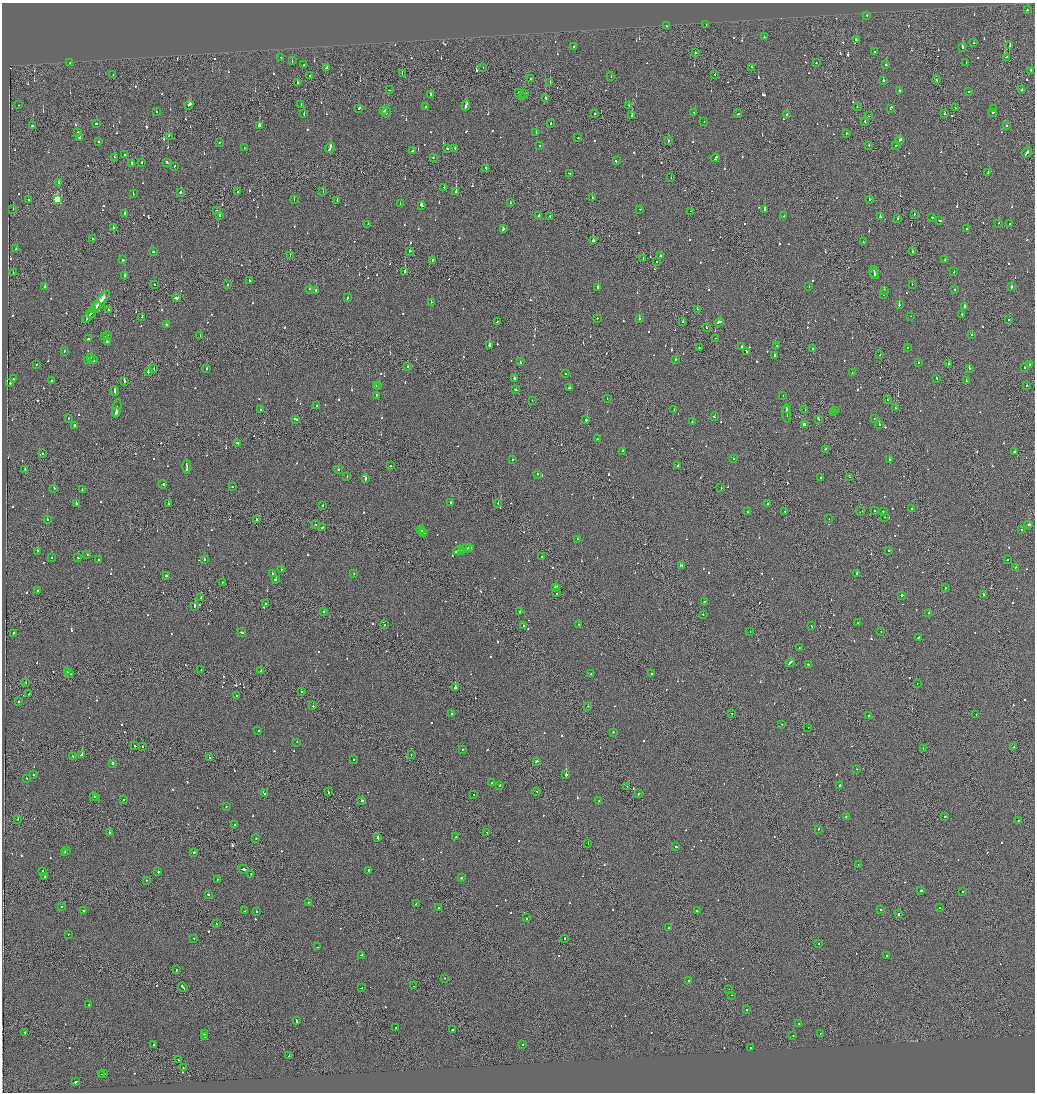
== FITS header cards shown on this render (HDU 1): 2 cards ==
NAXIS1  =                 2065
NAXIS2  =                 2180

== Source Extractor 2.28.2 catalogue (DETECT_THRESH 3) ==
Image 2065 x 2180 px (HDU 1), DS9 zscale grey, zoomed out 1/2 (1 PNG px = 2 x 2 image px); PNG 1037 x 1094 px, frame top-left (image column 1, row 2179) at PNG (2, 3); each listed source drawn as its Kron ellipse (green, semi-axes under 4 px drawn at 4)
Background -0.0866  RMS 0.066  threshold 0.199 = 3 sigma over >= 5 px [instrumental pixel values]
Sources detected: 1079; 53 cannot appear on this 1/2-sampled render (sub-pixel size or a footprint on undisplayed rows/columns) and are neither listed nor drawn; of the other 1026, the 500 brightest by FLUX_AUTO listed and drawn (526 fainter detections omitted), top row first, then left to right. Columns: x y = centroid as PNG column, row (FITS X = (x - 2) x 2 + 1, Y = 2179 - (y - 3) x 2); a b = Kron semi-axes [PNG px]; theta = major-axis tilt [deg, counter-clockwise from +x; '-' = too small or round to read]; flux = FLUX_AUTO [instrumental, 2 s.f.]
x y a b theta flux
1027 10 2 2 - 260
867 15 2 2 - 78
706 24 2 2 - 130
667 26 2 2 - 530
764 37 2 2 - 97
856 40 2 2 - 290
974 43 2 2 - 120
574 46 2 2 - 270
1010 46 3 2 - 120
963 48 2 2 - 410
875 52 2 2 - 83
695 53 2 1 - 180
281 57 3 2 - 160
1006 57 2 2 - 100
292 61 2 2 - 120
966 62 2 2 - 100
70 63 2 2 - 91
816 63 2 2 - 81
304 65 2 2 - 110
886 65 2 2 - 130
327 67 4 2 - 390
483 67 2 2 - 88
752 67 2 2 - 190
1031 70 2 2 - 120
402 74 2 1 - 86
715 74 2 1 - 82
113 75 2 2 - 110
310 75 2 2 - 98
611 77 2 2 - 78
530 78 2 2 - 77
883 80 2 2 - 460
936 80 3 1 - 130
297 82 2 2 - 260
550 82 2 1 - 82
389 90 2 1 - 110
1022 90 2 2 - 85
899 91 2 2 - 220
968 91 2 2 - 260
518 93 2 2 - 140
525 93 2 2 - 87
431 94 2 2 - 200
523 96 2 2 - 91
546 98 3 2 - 130
18 105 2 2 - 73
189 105 4 2 - 360
301 105 2 1 - 130
466 105 5 2 - 390
629 105 2 2 - 160
425 106 2 2 - 81
857 107 2 1 - 78
955 108 2 2 - 85
358 109 2 2 - 86
890 109 2 1 - 93
993 109 2 1 - 140
384 110 3 2 - 450
156 111 2 2 - 130
386 112 5 2 - 310
693 112 2 2 - 110
993 112 2 2 - 810
595 113 2 1 - 86
304 114 2 2 - 200
738 114 2 2 - 84
787 114 3 2 - 170
944 114 2 2 - 73
632 115 3 2 - 1600
868 116 2 1 - 100
704 121 2 2 - 130
864 121 2 2 - 90
96 124 3 2 - 120
551 124 2 2 - 120
32 126 2 1 - 450
259 126 2 2 - 560
1006 126 2 2 - 130
536 132 2 2 - 91
77 133 2 2 - 290
846 133 2 2 - 78
169 136 2 2 - 93
79 137 2 2 - 270
578 138 2 1 - 100
669 140 2 1 - 470
900 140 4 2 - 480
99 142 2 2 - 160
219 143 2 2 - 160
869 145 2 2 - 130
896 145 2 2 - 260
540 146 2 2 - 98
244 148 2 2 - 74
330 148 5 2 - 340
447 148 2 2 - 85
455 149 2 1 - 300
412 151 2 1 - 78
1027 153 5 2 - 480
125 154 2 2 - 130
114 157 2 2 - 99
433 157 2 2 - 75
715 158 4 2 - 510
616 161 2 2 - 150
142 162 2 2 - 150
167 162 3 2 - 220
132 163 2 2 - 160
175 166 2 2 - 160
486 168 2 1 - 130
988 172 2 2 - 130
569 173 3 2 - 170
671 178 2 1 - 89
59 182 2 2 - 79
444 187 2 2 - 89
238 191 2 2 - 91
456 191 2 2 - 1100
181 192 2 2 - 340
323 192 2 1 - 97
133 194 2 2 - 190
592 198 2 1 - 130
294 199 2 2 - 87
869 199 2 2 - 99
29 200 2 2 - 160
57 200 3 3 - 1200
337 200 2 2 - 140
400 203 2 2 - 130
510 203 2 2 - 85
422 205 4 2 - 330
13 209 2 1 - 150
640 209 2 2 - 74
216 210 2 2 - 230
765 210 2 2 - 300
690 211 2 1 - 89
125 213 2 2 - 280
914 214 2 2 - 130
539 215 2 2 - 360
219 216 2 2 - 130
549 216 2 2 - 160
784 216 2 2 - 84
880 217 2 2 - 240
932 217 2 2 - 120
898 218 2 2 - 200
939 220 3 2 - 160
999 223 2 2 - 110
1009 223 2 2 - 73
368 224 2 2 - 81
113 228 2 2 - 120
503 229 3 2 - 240
967 229 2 2 - 91
93 238 2 2 - 80
593 241 2 2 - 400
863 242 2 2 - 100
16 249 2 2 - 82
410 251 2 2 - 150
153 252 3 2 - 170
912 252 2 1 - 350
660 255 2 2 - 140
290 256 2 1 - 200
643 258 3 2 - 230
122 260 2 2 - 710
432 260 3 1 - 170
945 260 2 2 - 87
656 261 2 2 - 120
405 271 2 2 - 1200
874 272 6 2 -79 1500
954 272 2 2 - 130
13 273 2 1 - 93
874 274 5 2 - 1400
125 276 2 2 - 200
249 281 2 2 - 130
154 284 2 2 - 140
227 284 2 2 - 150
912 284 2 2 - 78
44 286 2 2 - 480
809 286 2 2 - 300
598 287 3 2 - 320
1011 287 2 2 - 120
310 289 2 2 - 130
955 290 2 2 - 73
316 291 2 2 - 200
884 291 2 2 - 430
883 294 2 1 - 120
176 298 3 2 - 310
347 298 2 2 - 160
100 302 14 2 53 1300
431 302 2 2 - 110
899 305 2 2 - 350
96 307 6 2 50 540
965 307 2 2 - 280
697 309 2 1 - 76
108 310 2 2 - 170
91 313 2 1 - 300
89 315 9 1 51 790
962 315 3 2 - 120
910 316 2 2 - 98
142 317 2 2 - 86
597 318 2 2 - 110
639 319 2 2 - 230
1009 319 2 2 - 240
497 321 2 2 - 92
683 322 2 2 - 180
719 322 4 2 - 250
166 324 3 2 - 230
706 328 2 1 - 260
108 335 2 1 - 180
972 335 2 2 - 130
200 336 2 2 - 97
105 337 2 2 - 130
716 338 2 2 - 87
89 339 3 2 - 210
107 342 2 2 - 140
489 345 2 2 - 180
742 346 2 2 - 110
777 346 2 1 - 130
907 347 2 2 - 74
699 348 2 2 - 100
812 349 2 2 - 390
64 351 2 2 - 160
746 351 2 2 - 160
775 355 2 2 - 340
880 355 2 2 - 77
90 358 2 2 - 170
675 359 2 2 - 78
88 360 3 2 - 230
93 360 2 2 - 200
520 362 2 2 - 91
918 362 2 2 - 250
36 364 2 2 - 79
948 364 2 2 - 180
1030 365 2 2 - 82
407 367 2 1 - 180
1025 367 2 2 - 100
969 368 2 2 - 290
154 369 2 1 - 110
207 369 2 2 - 97
148 372 2 2 - 540
852 373 2 2 - 82
565 374 2 2 - 74
514 378 2 2 - 520
937 378 2 2 - 96
13 379 2 2 - 140
52 381 2 2 - 87
124 381 2 2 - 470
966 381 2 2 - 110
10 383 2 2 - 160
376 386 2 2 - 130
379 386 2 2 - 500
1026 386 2 2 - 76
569 388 2 2 - 100
516 390 3 2 - 180
115 391 5 2 - 310
376 395 2 2 - 200
783 396 2 2 - 120
607 399 2 2 - 100
887 399 2 2 - 75
532 401 2 1 - 73
317 406 2 2 - 80
117 408 9 2 79 420
896 408 3 1 - 100
674 409 2 2 - 95
786 409 4 1 - 280
805 409 2 2 - 130
261 410 2 2 - 82
835 410 3 2 - 210
116 412 4 1 - 250
834 413 3 1 - 160
787 414 8 2 90 360
714 417 3 2 - 140
68 418 2 2 - 80
874 418 2 2 - 86
295 419 3 2 - 360
818 419 2 2 - 180
586 420 3 2 - 260
692 422 2 2 - 74
74 425 2 2 - 510
804 425 3 2 - 200
879 425 2 2 - 170
597 439 2 2 - 140
238 443 3 2 - 200
825 449 2 2 - 250
623 451 2 2 - 240
1014 452 3 2 - 250
43 454 2 2 - 120
733 459 2 2 - 150
889 459 2 2 - 82
512 460 2 2 - 100
678 465 2 1 - 160
187 466 7 2 -88 440
391 466 2 2 - 120
25 469 2 2 - 190
338 469 2 1 - 280
537 474 2 2 - 100
347 477 2 1 - 90
850 477 2 2 - 160
365 478 2 2 - 560
821 478 2 2 - 150
163 484 4 2 - 380
232 487 2 2 - 76
54 488 2 2 - 110
721 488 2 2 - 87
82 490 2 2 - 96
451 502 2 2 - 140
498 503 2 1 - 190
76 504 2 2 - 420
168 504 2 2 - 73
767 504 2 2 - 300
322 506 2 2 - 200
911 508 2 2 - 110
874 510 2 2 - 110
785 511 2 1 - 92
861 511 3 1 - 240
883 511 2 2 - 98
747 512 2 2 - 110
885 517 2 2 - 79
47 519 2 1 - 530
829 519 2 2 - 77
257 520 2 1 - 160
316 525 2 1 - 84
1029 525 4 2 - 240
322 527 2 2 - 210
421 530 4 2 - 250
1021 530 2 2 - 430
422 531 2 2 - 120
424 533 3 2 - 230
577 539 2 2 - 92
470 547 3 2 - 170
465 549 5 2 - 780
461 550 2 1 - 180
889 550 2 2 - 240
37 551 2 2 - 160
459 551 5 2 - 470
87 555 2 1 - 97
51 557 2 2 - 77
78 557 2 2 - 110
542 557 2 2 - 160
204 559 2 2 - 88
98 560 2 2 - 130
1008 560 2 2 - 210
682 565 3 2 - 220
1016 567 2 2 - 120
281 569 2 2 - 82
272 573 2 2 - 110
354 573 2 1 - 89
857 574 3 2 - 360
166 576 2 2 - 220
275 579 3 2 - 130
222 582 2 2 - 89
556 587 4 2 - 590
945 588 2 2 - 570
38 591 2 2 - 88
556 593 2 2 - 78
983 594 2 2 - 510
902 595 2 2 - 210
200 598 2 2 - 290
704 601 2 2 - 150
265 603 2 1 - 230
194 606 3 2 - 1200
324 611 2 2 - 98
520 612 2 2 - 300
929 613 2 2 - 150
703 615 2 2 - 250
858 623 2 2 - 190
579 624 2 2 - 96
384 625 2 1 - 77
524 625 2 2 - 100
811 626 2 2 - 98
881 631 2 1 - 140
241 632 3 2 - 170
750 632 2 1 - 130
13 633 2 2 - 230
918 637 3 2 - 300
799 648 2 2 - 85
790 663 5 2 - 310
808 664 2 2 - 290
201 670 2 2 - 86
261 670 2 2 - 84
67 672 2 1 - 190
70 673 3 2 - 290
591 673 2 2 - 120
651 674 2 2 - 150
26 683 2 1 - 76
917 683 2 1 - 100
455 688 2 1 - 4000
302 692 2 2 - 150
29 694 2 2 - 120
237 696 2 2 - 100
19 701 2 1 - 83
313 706 2 2 - 130
588 706 2 2 - 93
452 713 2 2 - 88
732 713 3 1 - 120
976 714 2 2 - 110
869 716 2 2 - 100
782 725 2 1 - 100
808 728 2 1 - 350
258 730 2 2 - 180
613 732 2 2 - 160
297 742 2 2 - 270
135 746 3 2 - 120
143 746 2 2 - 86
1014 747 2 2 - 110
923 749 2 1 - 160
462 750 2 2 - 82
82 755 3 2 - 210
411 755 2 1 - 110
73 756 2 2 - 77
210 758 2 2 - 240
354 760 2 2 - 82
536 761 3 2 - 230
112 763 2 2 - 400
856 769 2 2 - 200
33 775 2 2 - 680
566 775 3 2 - 500
27 778 2 2 - 81
492 783 2 2 - 90
500 785 2 2 - 110
840 785 2 2 - 200
627 786 2 1 - 110
328 792 3 2 - 480
537 792 2 2 - 81
265 794 2 2 - 81
638 794 2 2 - 330
474 795 2 2 - 300
94 796 2 2 - 180
97 797 2 2 - 170
124 800 2 2 - 110
362 800 2 2 - 570
598 801 2 1 - 100
226 806 2 2 - 85
846 817 2 1 - 96
945 817 2 2 - 460
18 819 2 1 - 170
1018 821 2 2 - 97
235 825 2 2 - 77
818 829 2 2 - 160
487 832 2 1 - 140
110 833 3 2 - 190
378 837 2 2 - 340
456 837 2 2 - 78
256 839 2 2 - 120
588 843 2 1 - 75
676 847 2 2 - 390
66 851 2 2 - 240
64 852 2 2 - 180
194 852 2 2 - 300
858 864 2 1 - 300
243 869 5 2 - 810
368 870 3 2 - 140
43 871 2 2 - 260
158 872 2 2 - 130
251 874 3 2 - 440
44 876 3 2 - 250
461 878 2 2 - 250
217 879 2 2 - 96
147 880 2 2 - 150
921 890 2 2 - 240
962 891 2 2 - 87
208 895 2 2 - 140
308 902 2 2 - 82
416 904 2 2 - 83
61 907 2 2 - 99
439 907 2 2 - 210
940 908 2 2 - 94
881 909 2 2 - 150
83 910 3 2 - 160
697 910 2 1 - 380
245 911 2 2 - 120
256 911 2 2 - 170
899 914 2 1 - 700
526 918 2 2 - 93
216 924 2 1 - 84
669 928 2 2 - 280
68 935 2 1 - 110
194 938 2 2 - 76
564 938 2 2 - 150
819 944 2 2 - 140
318 947 2 2 - 130
361 955 2 2 - 100
886 956 2 2 - 120
176 970 2 2 - 120
445 978 2 2 - 74
688 980 2 2 - 81
414 986 2 1 - 120
183 987 5 1 - 230
361 988 2 1 - 170
729 989 2 2 - 150
731 995 2 1 - 80
89 1005 2 2 - 1300
747 1009 2 2 - 83
296 1021 3 2 - 190
799 1023 2 2 - 89
396 1028 2 2 - 85
452 1030 2 2 - 160
25 1032 2 2 - 76
204 1034 2 2 - 150
820 1034 2 1 - 230
793 1035 2 1 - 88
205 1036 2 2 - 86
153 1044 2 2 - 140
522 1044 2 2 - 88
751 1047 2 2 - 2200
289 1056 2 2 - 480
178 1060 2 1 - 98
183 1068 2 1 - 100
101 1074 3 2 - 120
103 1074 3 2 - 180
76 1082 3 2 - 160
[526 fainter detections neither listed nor drawn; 53 sub-pixel or undisplayed-footprint detections neither listed nor drawn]